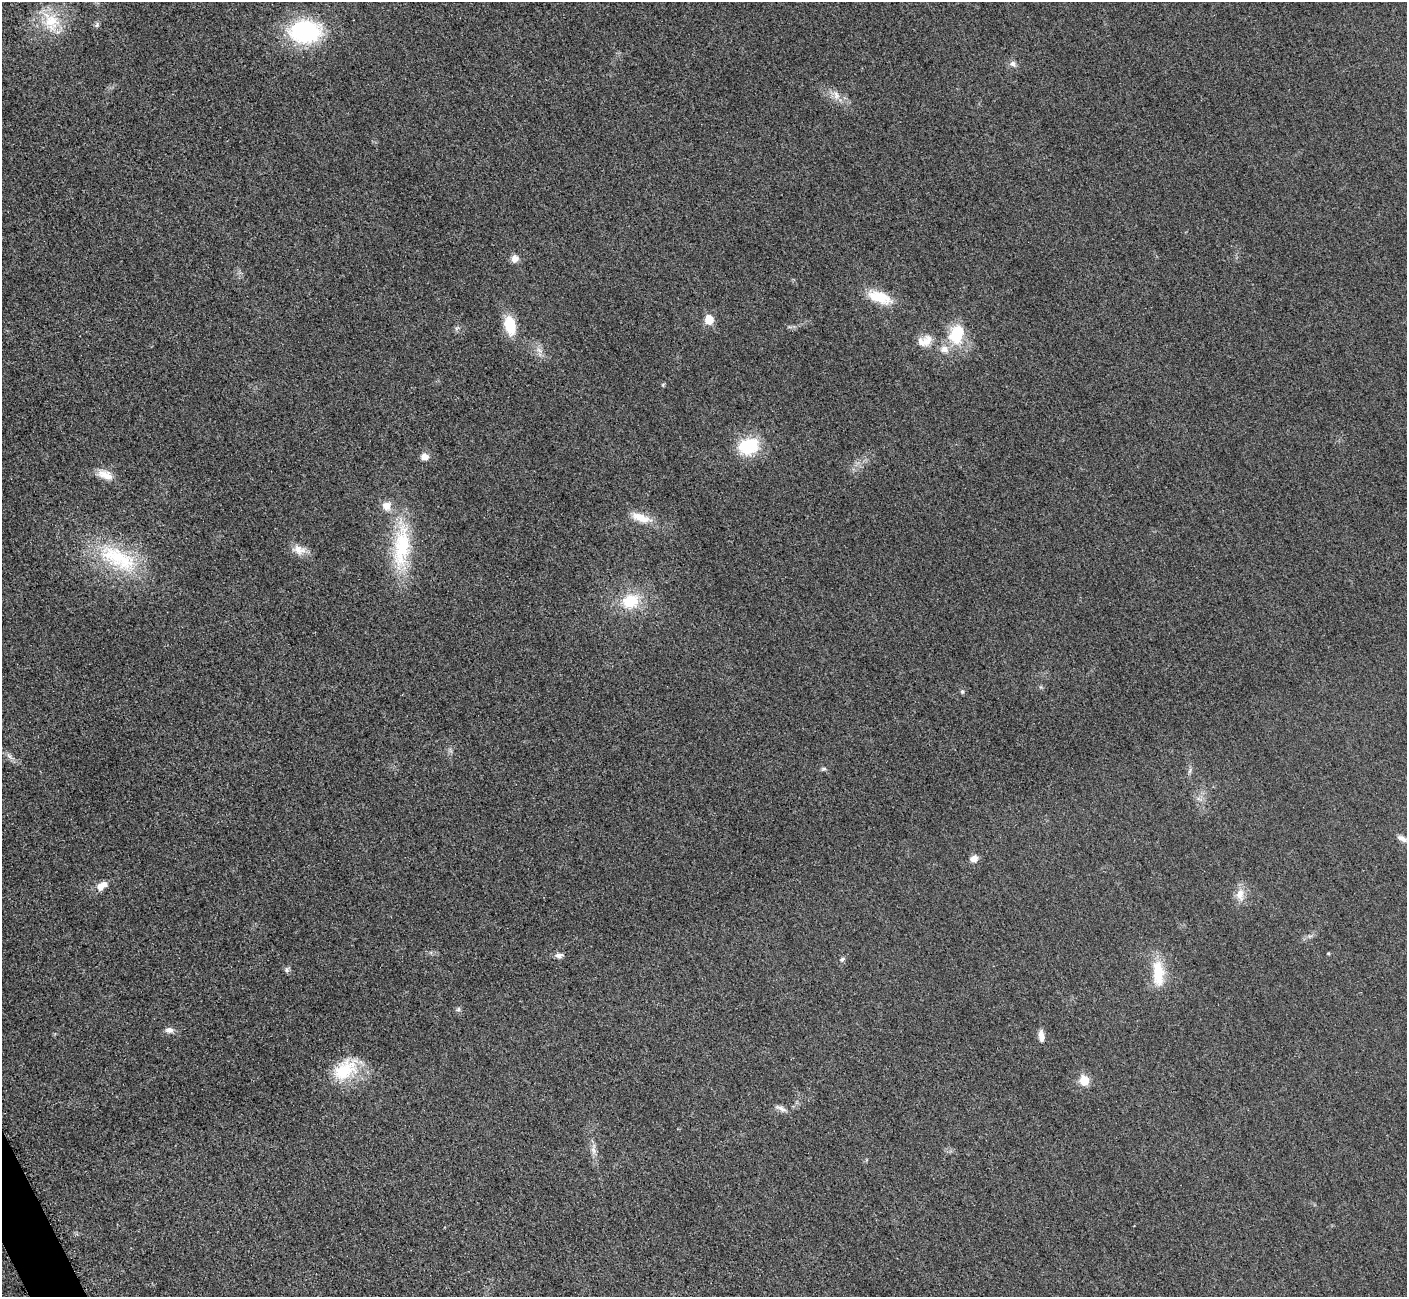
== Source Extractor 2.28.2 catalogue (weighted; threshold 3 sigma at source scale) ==
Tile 7 of 4 x 4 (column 3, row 2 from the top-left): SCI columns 2875-4279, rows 2784-4078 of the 5705 x 5671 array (HDU 1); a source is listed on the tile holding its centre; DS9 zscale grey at full resolution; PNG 1409 x 1299 px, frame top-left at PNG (2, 2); no overlay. Shown black and unused: <1% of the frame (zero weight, under 3 of 5 exposures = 4% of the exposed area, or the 3 px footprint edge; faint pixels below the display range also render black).
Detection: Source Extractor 2.28.2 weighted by HDU 2 'WHT'; one run over the whole footprint, this tile lists its part. Background 0.0196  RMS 0.0051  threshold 0.0227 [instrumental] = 3 sigma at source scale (4.5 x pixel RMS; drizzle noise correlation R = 1.50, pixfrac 1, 0.05/0.05 arcsec/px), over >= 5 px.
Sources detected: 44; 2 inside a brighter listed object's ellipse — not listed separately; the other 42 listed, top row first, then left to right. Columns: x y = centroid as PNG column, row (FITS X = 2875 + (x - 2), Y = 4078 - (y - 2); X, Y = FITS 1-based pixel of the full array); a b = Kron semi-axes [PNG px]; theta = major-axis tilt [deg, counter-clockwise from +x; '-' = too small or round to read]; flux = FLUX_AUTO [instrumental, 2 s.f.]
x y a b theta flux
51 22 28 24 -82 19
97 25 7 5 70 1.1
305 31 35 24 1 55
1013 64 9 8 - 2.1
836 95 12 8 -75 3.3
515 258 10 9 - 3
879 297 35 14 -20 14
709 319 6 6 - 13
510 325 23 13 -80 13
457 328 8 4 37 0.95
957 334 22 16 73 21
925 341 21 14 20 7
663 385 5 5 - 0.56
748 446 26 20 19 21
424 456 9 8 - 3.6
105 475 22 11 -22 6.1
386 506 12 11 - 4.7
641 518 28 10 -19 8.4
401 547 66 21 85 38
299 550 20 12 -12 5.2
118 558 63 26 -29 41
630 601 21 18 24 17
962 692 7 5 -88 0.85
9 756 12 5 -47 2.1
823 769 7 5 15 0.93
1190 771 9 5 71 1.3
1402 838 13 6 -27 2.3
974 859 10 9 - 3
100 886 11 9 19 4.5
1240 894 19 11 90 5.6
1328 953 5 4 - 0.51
559 955 11 7 -3 2.1
842 959 8 5 30 1.2
286 970 7 7 - 1.2
1158 973 36 14 -87 16
458 1009 7 5 49 1
169 1030 11 8 -4 2.5
1041 1036 14 7 -83 3.1
345 1070 37 23 37 23
1084 1080 7 6 - 16
781 1108 16 6 -27 2.4
593 1150 11 7 -68 2.6